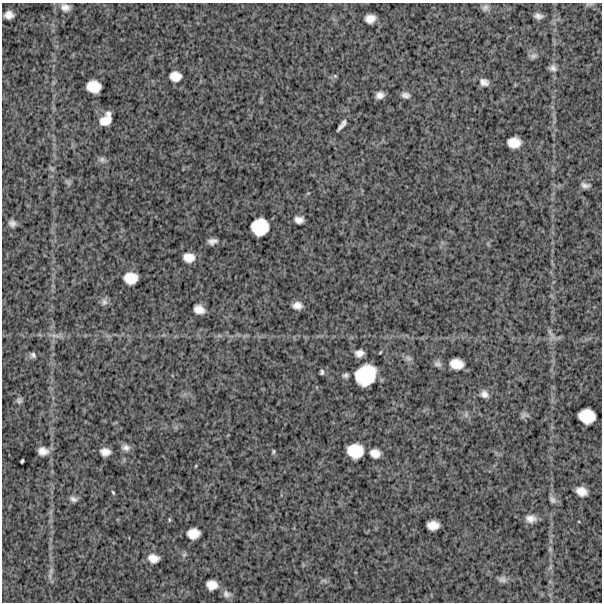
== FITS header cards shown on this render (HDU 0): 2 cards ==
NAXIS1  =                  600
NAXIS2  =                  600

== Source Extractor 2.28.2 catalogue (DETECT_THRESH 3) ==
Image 600 x 600 px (HDU 0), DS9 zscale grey, 1 PNG px = 1 image px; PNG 604 x 604 px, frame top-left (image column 1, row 600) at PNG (2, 3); no overlay
Background 1100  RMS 320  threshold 955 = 3 sigma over >= 5 px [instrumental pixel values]
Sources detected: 68; all 68 listed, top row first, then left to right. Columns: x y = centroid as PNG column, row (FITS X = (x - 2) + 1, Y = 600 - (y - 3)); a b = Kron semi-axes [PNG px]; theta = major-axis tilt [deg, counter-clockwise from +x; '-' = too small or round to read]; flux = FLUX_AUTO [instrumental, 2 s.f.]
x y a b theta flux
589 4 12 3 7 35000
65 7 11 9 -15 130000
485 8 10 8 59 75000
9 15 8 7 - 140000
538 16 7 5 -8 84000
370 19 10 8 10 190000
533 56 11 7 27 74000
553 68 9 8 - 90000
175 76 11 9 -8 220000
335 76 6 5 - 34000
484 82 10 7 -19 120000
94 86 13 11 -10 370000
380 95 8 6 19 120000
406 95 10 7 -6 89000
106 119 14 9 58 280000
342 125 15 5 52 99000
514 143 12 9 1 280000
102 160 9 7 -16 74000
52 169 10 4 -40 31000
585 185 8 5 -10 78000
299 220 8 6 -5 130000
12 223 7 6 - 90000
260 227 15 15 - 580000
212 241 9 5 9 100000
189 257 11 9 -7 230000
131 278 12 10 1 330000
104 302 10 8 61 77000
297 306 9 6 -6 140000
199 309 10 7 -19 190000
550 333 15 5 -63 90000
55 336 16 4 -5 110000
359 353 8 7 - 130000
33 355 7 6 - 59000
408 358 9 7 -31 74000
438 364 10 8 -9 78000
456 364 12 9 -8 290000
322 372 5 4 - 43000
346 375 7 5 12 57000
365 375 20 17 45 920000
484 394 10 8 -29 110000
19 400 8 7 - 63000
466 414 8 5 80 57000
524 415 12 7 1 69000
587 416 15 13 -14 440000
126 447 11 8 -11 110000
43 451 9 7 -7 170000
355 451 14 12 -10 500000
105 452 9 7 -8 160000
273 452 5 3 - 28000
375 453 10 9 - 180000
22 461 4 3 - 30000
195 466 5 3 - 18000
581 491 10 8 -22 210000
113 492 5 3 - 26000
73 499 11 6 -13 78000
552 500 11 7 -46 80000
531 519 10 8 2 150000
169 520 7 3 -82 26000
433 525 11 8 0 230000
193 533 11 9 5 260000
550 549 5 5 - 31000
184 555 7 5 54 45000
153 558 10 8 -13 190000
51 571 12 6 76 89000
502 579 10 8 -8 78000
324 581 10 5 -13 54000
212 585 10 8 -11 220000
226 594 11 9 -44 100000